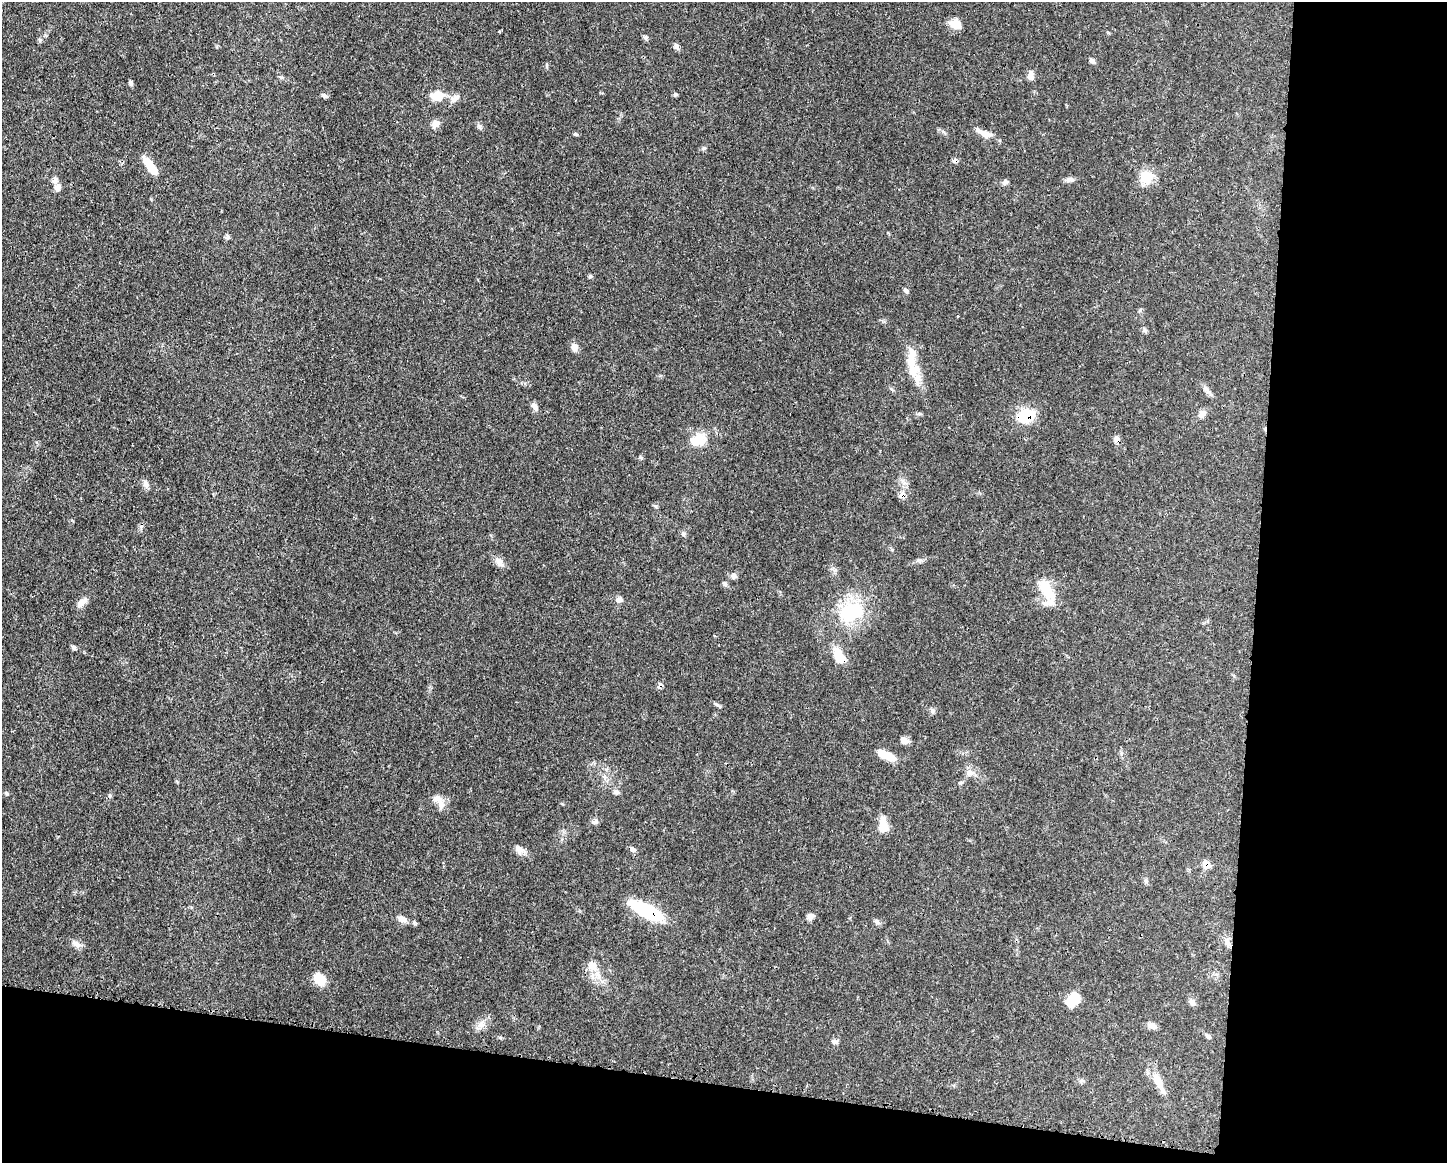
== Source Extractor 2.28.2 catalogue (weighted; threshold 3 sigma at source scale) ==
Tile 12 of 3 x 4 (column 3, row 4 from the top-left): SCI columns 3001-4445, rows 7-1167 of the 4670 x 4658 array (HDU 1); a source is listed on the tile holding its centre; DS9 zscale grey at full resolution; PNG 1449 x 1165 px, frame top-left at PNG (2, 2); no overlay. Shown black and unused: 20% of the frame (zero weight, under 3 of 4 exposures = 1% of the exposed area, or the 3 px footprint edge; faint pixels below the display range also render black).
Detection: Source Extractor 2.28.2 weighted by HDU 2 'WHT'; one run over the whole footprint, this tile lists its part. Background 0.0552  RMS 0.0032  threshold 0.0146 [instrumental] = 3 sigma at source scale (4.5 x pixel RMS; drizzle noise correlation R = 1.50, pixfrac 1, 0.05/0.05 arcsec/px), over >= 5 px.
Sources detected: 74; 2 cosmic-ray / hot-pixel residue — not listed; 4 inside a brighter listed object's ellipse — not listed separately; the other 68 listed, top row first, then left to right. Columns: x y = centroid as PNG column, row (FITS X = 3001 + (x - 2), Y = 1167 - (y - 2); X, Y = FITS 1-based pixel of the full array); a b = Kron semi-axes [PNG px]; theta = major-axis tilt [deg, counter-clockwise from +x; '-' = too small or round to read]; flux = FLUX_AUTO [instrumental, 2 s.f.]
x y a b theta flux
955 24 12 9 -27 4.2
646 37 6 6 - 0.7
40 40 6 4 -48 0.48
676 46 9 6 -69 1
1092 61 8 5 -45 0.9
1031 75 10 7 84 1.8
131 83 7 5 -90 0.61
675 94 6 4 43 0.44
437 95 14 11 -2 5.2
324 96 8 5 -37 0.69
455 98 15 7 36 1.7
435 124 10 8 50 2.1
480 127 9 4 -61 0.67
984 133 22 7 -25 3
576 134 7 4 -25 0.44
150 165 23 7 -53 6.4
1146 177 17 17 - 5.4
1070 179 12 6 -5 1.2
1005 182 9 6 33 0.81
58 188 9 8 - 1.5
227 236 10 5 69 0.67
906 291 7 5 -49 0.65
1144 330 7 4 -89 0.57
574 347 10 8 -72 1.6
912 358 38 13 90 7.7
1207 390 15 4 -52 1.3
534 406 11 7 -55 1.2
1202 414 13 8 52 1.5
1026 416 17 13 17 11
1116 439 8 7 - 1.2
698 440 24 16 23 6.3
145 484 12 6 -65 1.2
902 495 10 7 53 1.8
683 533 7 4 -71 0.53
500 562 14 7 -53 1.8
733 576 8 7 - 1
1046 590 34 13 -64 7.7
619 600 9 7 5 1.2
82 602 17 7 43 2.1
851 611 34 23 11 18
74 647 7 5 -46 0.74
839 656 20 10 -56 6.1
932 711 7 4 -89 0.63
904 741 10 7 -16 1.7
891 757 17 9 -10 3.3
970 773 10 7 67 1.5
617 792 8 7 - 0.94
6 793 6 3 -71 0.42
441 805 14 8 -73 2.1
595 821 9 6 37 0.93
883 825 18 10 -85 4.1
519 849 14 8 -32 1.8
633 849 9 6 -33 0.87
1206 864 12 8 -70 2.2
647 911 33 11 -26 25
810 916 9 7 43 1.3
402 919 12 7 -25 1.9
877 922 8 6 -45 0.89
76 944 12 8 -43 1.8
592 965 16 10 -52 3.1
319 979 13 10 -40 5.8
1073 1000 17 11 55 6.1
1192 1002 10 6 -39 1.1
481 1024 12 7 49 1.9
1152 1026 11 7 -21 1.8
1208 1036 9 4 -52 0.71
835 1042 8 5 -12 0.78
1158 1081 22 10 -66 4.5
Overlapping masked pixels (flux is a lower limit): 6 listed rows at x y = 1026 416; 1116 439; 902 495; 839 656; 1206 864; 647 911
Unlisted compact peaks at least as high as the median listed source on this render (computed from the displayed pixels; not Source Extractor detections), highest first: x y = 704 148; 590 276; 717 705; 640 457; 919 560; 656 506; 499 31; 943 132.